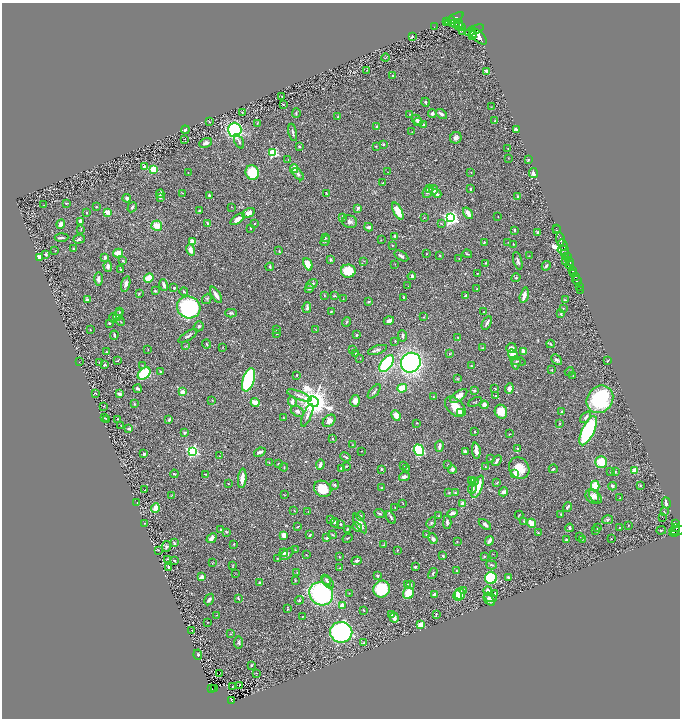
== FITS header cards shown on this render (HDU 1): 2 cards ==
NAXIS1  =                 1356
NAXIS2  =                 1432

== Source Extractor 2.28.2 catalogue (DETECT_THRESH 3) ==
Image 1356 x 1432 px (HDU 1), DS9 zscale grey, zoomed out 1/2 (1 PNG px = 2 x 2 image px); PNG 682 x 720 px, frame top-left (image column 1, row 1431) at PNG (2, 3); each listed source drawn as its Kron ellipse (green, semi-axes under 4 px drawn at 4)
Background 0.462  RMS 0.026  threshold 0.0775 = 3 sigma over >= 5 px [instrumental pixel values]
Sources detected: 512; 29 cannot appear on this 1/2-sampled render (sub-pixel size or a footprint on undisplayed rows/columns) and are neither listed nor drawn; the other 483 listed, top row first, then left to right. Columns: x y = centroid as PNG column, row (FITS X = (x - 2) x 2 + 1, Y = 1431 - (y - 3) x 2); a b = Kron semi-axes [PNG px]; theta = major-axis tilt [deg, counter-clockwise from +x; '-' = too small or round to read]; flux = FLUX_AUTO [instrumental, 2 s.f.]
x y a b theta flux
454 18 10 4 27 1700
452 21 5 1 - 400
447 22 3 1 - 210
455 23 4 2 - 670
459 23 4 3 - 890
434 27 2 1 - 1.4
460 27 6 3 -17 1300
474 30 10 3 22 1900
462 32 2 1 - 43
472 33 2 2 - 430
473 35 2 2 - 290
478 36 10 5 -42 2700
412 37 2 2 - 4.4
385 58 4 2 - 2.1
367 71 4 2 - 2
486 71 3 2 - 16
392 76 2 2 - 3.4
281 96 2 1 - 1.3
426 102 4 2 - 5.9
283 104 2 2 - 4.5
491 107 3 2 - 1.6
242 112 3 2 - 4.8
296 113 5 3 - 6.2
409 114 4 3 - 3.5
432 114 4 4 - 9.2
441 114 6 3 -38 17
338 117 3 2 - 3.9
417 120 5 3 - 14
495 121 2 2 - 2.7
209 122 3 2 - 2.6
418 122 4 3 - 11
257 123 3 2 - 2.1
423 125 3 2 - 5.2
377 127 4 3 - 8.5
516 129 4 3 - 13
185 130 4 3 - 9.4
235 130 7 6 - 670
293 132 9 2 -79 11
412 132 2 1 - 1.5
456 138 6 5 - 22
185 139 2 1 - 1.5
239 142 7 3 -64 8.7
206 143 7 4 22 17
383 144 3 3 - 5.7
299 146 2 2 - 13
376 146 3 2 - 4.3
508 148 2 2 - 2.2
273 153 3 3 - 400
508 158 3 2 - 1.6
288 160 3 2 - 2.1
528 160 3 2 - 3.5
144 167 4 3 - 15
153 169 4 3 - 120
294 169 4 3 - 77
388 172 2 2 - 1.8
188 173 2 2 - 1.6
252 173 7 6 - 230
471 173 2 2 - 2
533 173 5 3 - 18
298 174 7 4 -47 12
383 183 3 2 - 3.1
430 188 4 3 - 12
470 189 4 2 - 5.1
434 190 4 4 - 21
427 192 6 4 67 15
183 193 3 2 - 2.5
326 193 2 1 - 3.2
160 194 4 3 - 15
437 194 5 3 - 12
210 196 4 2 - 11
518 196 3 2 - 5.1
160 197 3 3 - 13
127 198 4 3 - 12
66 203 3 2 - 4.5
44 205 2 1 - 1.2
96 207 4 2 - 2.9
132 207 5 3 - 8.1
231 207 2 2 - 1.9
358 208 4 3 - 11
199 211 3 3 - 5.6
398 211 9 4 -63 82
107 212 4 2 - 69
87 213 2 2 - 3.8
249 213 7 4 29 37
468 213 6 3 -54 40
498 217 2 1 - 1.5
342 218 4 3 - 11
424 218 2 2 - 1.4
450 218 4 4 - 1600
237 219 8 4 36 28
80 221 3 3 - 13
350 222 7 6 - 18
208 223 4 2 - 12
61 224 5 4 - 21
255 224 3 2 - 3.7
441 224 3 2 - 3.3
157 226 5 5 - 52
369 227 4 2 - 13
251 228 3 2 - 4.5
556 228 2 1 - 17
81 229 4 2 - 3.1
514 230 4 2 - 7.8
557 230 2 1 - 16
538 233 2 2 - 58
395 236 3 2 - 7.9
61 237 7 2 3 9.3
325 238 3 2 - 3.6
79 239 6 4 17 9.1
560 239 7 4 -85 960
381 240 2 1 - 1.6
325 241 5 4 - 8.3
192 242 4 3 - 51
484 242 3 3 - 5.1
508 242 2 2 - 1.4
513 244 3 2 - 2.5
392 245 2 2 - 2.5
563 245 6 2 -65 830
73 249 2 2 - 3.7
190 250 5 4 - 39
563 250 6 2 -10 180
55 251 3 2 - 1.7
279 251 3 2 - 3.4
118 253 5 4 - 52
46 254 2 2 - 6.3
426 254 2 2 - 1.8
467 254 5 2 - 6.2
565 254 4 3 - 360
440 255 3 2 - 4
401 256 8 3 -31 12
529 256 2 2 - 1.6
40 257 4 3 - 51
105 257 3 3 - 17
567 257 4 2 - 210
459 259 3 1 - 1.4
330 260 4 3 - 7.5
123 261 3 2 - 5.3
364 261 2 2 - 2
518 261 9 3 -75 13
566 261 4 2 - 89
569 261 3 1 - 220
485 263 3 2 - 3.3
308 264 6 3 -66 97
395 264 2 2 - 1.9
570 265 4 3 - 580
108 266 5 3 - 17
546 266 5 3 - 13
270 267 4 2 - 7.1
121 270 4 2 - 5.6
573 270 4 2 - 1100
348 271 7 6 - 96
573 273 4 2 - 530
477 274 2 2 - 2.7
412 276 4 3 - 11
576 277 3 2 - 300
149 278 5 3 - 130
516 278 4 3 - 5.6
99 279 7 4 -89 17
577 281 5 2 - 540
126 284 8 4 75 16
312 284 6 4 35 10
164 285 6 2 -73 17
408 286 2 1 - 1.6
579 286 3 2 - 170
174 288 2 2 - 7.4
309 288 5 3 - 8.1
477 289 2 2 - 4.2
581 290 2 1 - 65
155 291 3 3 - 4.5
184 292 4 3 - 7.3
139 294 4 3 - 4.9
216 295 9 3 -59 31
466 295 3 2 - 5.1
524 295 8 3 76 31
324 296 3 2 - 3
334 296 3 2 - 6.2
403 297 3 2 - 4.2
87 299 2 2 - 33
207 299 5 4 - 6.9
343 299 2 2 - 1.6
565 300 3 2 - 3.7
368 302 4 2 - 4.9
189 307 12 11 - 640
307 308 5 3 - 12
563 308 3 2 - 1.7
331 311 4 2 - 3.7
120 312 4 3 - 4.6
484 312 2 2 - 2.6
231 313 6 3 -3 9.2
561 313 4 3 - 5.6
118 315 6 3 66 7.9
424 317 2 2 - 3.5
113 318 4 3 - 4.8
389 321 5 3 - 19
121 322 4 2 - 3.1
346 322 5 3 - 5.2
109 323 3 2 - 5.5
487 323 7 2 60 13
199 326 5 4 - 9.4
90 329 2 2 - 3.4
276 330 2 2 - 1.9
316 330 3 1 - 1.7
277 334 3 2 - 3.2
114 335 4 2 - 8.8
357 335 3 2 - 3.7
188 336 11 2 33 10
403 336 5 3 - 8
457 337 2 2 - 1.6
395 341 4 3 - 3.7
206 344 4 2 - 5.2
550 344 4 4 - 7.2
186 346 4 2 - 3.7
223 347 3 2 - 1.9
482 348 4 3 - 4.6
511 348 5 5 - 20
148 349 2 1 - 2.7
352 349 2 2 - 4.7
377 350 10 3 17 11
523 351 4 3 - 30
106 352 2 2 - 4.7
355 353 2 2 - 4.7
450 354 3 3 - 4.4
513 355 6 4 -54 48
360 358 2 2 - 1.9
118 360 2 2 - 3.6
557 360 6 4 -43 12
518 361 8 3 -14 8.5
607 361 3 2 - 2.9
79 362 2 1 - 24
99 362 2 1 - 1.3
411 363 10 9 - 1200
516 363 7 4 84 12
386 364 10 5 53 520
105 365 3 2 - 8.8
142 365 3 2 - 2.4
471 366 2 2 - 4
552 370 3 3 - 2.8
160 372 3 3 - 5.4
569 372 5 2 - 4.4
144 374 7 5 41 240
297 375 2 2 - 3.9
573 376 3 2 - 2.4
457 379 3 3 - 3.8
248 380 12 6 73 440
402 388 5 4 - 110
495 388 3 1 - 2.6
137 389 4 2 - 8.5
509 389 5 4 - 17
474 390 3 3 - 5.6
374 391 8 3 49 7.9
182 392 3 3 - 36
96 393 2 1 - 2.5
119 394 3 2 - 20
299 396 13 3 -21 18
459 396 10 5 36 40
496 396 4 3 - 5.5
434 397 3 2 - 3.1
600 399 14 12 50 450
212 400 3 2 - 2.1
292 401 5 3 - 15
355 401 6 4 75 24
313 402 6 5 - 8500
475 402 7 2 25 3.7
255 403 4 3 - 69
134 404 3 3 - 5.6
484 405 4 3 - 29
104 406 2 2 - 1.5
455 407 12 7 -43 70
297 411 7 5 -30 14
460 412 2 2 - 85
501 412 7 6 - 72
561 412 4 3 - 4.7
307 415 12 3 68 16
396 415 5 4 - 36
586 417 7 3 49 13
104 418 2 2 - 2.5
283 418 3 2 - 2.6
118 419 2 1 - 1.8
169 419 3 2 - 7.9
106 420 3 2 - 3.4
329 421 7 5 44 25
416 423 2 2 - 3
560 424 3 3 - 3
121 426 2 1 - 2.4
129 429 4 2 - 13
475 431 2 2 - 3.3
588 431 16 6 65 700
185 432 4 3 - 6.2
510 434 2 1 - 2.7
332 439 2 2 - 6.1
352 445 2 2 - 1.6
439 446 6 2 80 19
517 449 4 3 - 4.7
419 450 6 5 - 430
193 451 4 3 - 890
361 451 2 1 - 2.1
476 451 8 3 -84 32
260 452 6 3 22 19
465 452 3 3 - 9.8
144 454 4 3 - 9.5
219 456 2 1 - 1.4
346 457 5 2 - 6.8
490 459 2 2 - 1.4
497 461 6 2 59 12
269 462 3 2 - 2.1
601 462 6 5 - 97
278 464 4 2 - 4.1
447 464 3 1 - 1.4
320 465 5 2 - 22
404 465 3 2 - 3.6
346 466 3 2 - 2.8
284 467 4 2 - 2.4
485 467 2 2 - 2
406 468 3 2 - 3.6
519 468 11 9 -55 86
341 469 4 3 - 6.7
382 469 3 3 - 7.2
452 469 4 4 - 11
553 469 4 2 - 5.5
634 470 3 3 - 46
610 471 3 2 - 2.6
615 472 4 3 - 4.7
515 473 3 2 - 74
174 474 4 2 - 5
206 474 3 2 - 2.4
404 477 5 3 - 16
242 478 10 3 84 44
472 480 3 2 - 5.8
475 482 4 3 - 5.6
228 483 2 1 - 2.4
496 483 3 3 - 4.5
335 485 4 4 - 7.5
595 486 5 4 - 93
612 486 4 3 - 19
640 486 4 3 - 5.3
477 487 12 5 69 76
382 488 3 2 - 2.1
473 488 6 4 73 18
323 489 9 7 -33 100
144 490 2 1 - 1.5
503 492 4 4 - 12
449 493 4 3 - 4.4
455 493 3 3 - 7.2
172 495 3 2 - 2.2
284 495 3 2 - 2.2
592 496 8 6 -53 23
595 496 8 5 -49 24
620 498 2 2 - 1.9
137 502 3 1 - 1.5
666 503 5 3 - 16
403 504 2 2 - 2.1
463 504 2 2 - 67
395 507 3 3 - 4.4
568 507 5 2 - 11
155 508 5 4 - 45
294 510 3 2 - 1.9
308 512 2 2 - 1.6
664 512 3 1 - 2.3
452 513 5 3 - 19
380 514 5 3 - 6.7
519 515 4 2 - 3.9
561 515 3 2 - 4.1
360 516 4 3 - 6.6
439 516 3 2 - 2.4
391 517 7 3 -59 9.5
662 517 2 1 - 41
331 520 4 3 - 9.2
607 520 5 4 - 8.2
524 521 3 2 - 5.3
447 522 6 3 87 13
144 523 3 2 - 3
335 523 5 3 - 15
360 523 11 4 -58 30
431 523 6 3 58 7.8
532 523 5 3 - 88
341 524 3 3 - 4.5
485 524 7 3 -39 13
675 524 4 2 - 84
628 525 2 2 - 1.8
297 527 3 1 - 3.6
357 527 5 4 - 20
619 527 2 2 - 2.1
676 527 3 2 - 120
569 528 4 3 - 8.5
597 528 4 3 - 3.8
347 529 3 2 - 4
221 530 4 2 - 5.3
596 530 4 2 - 2.8
661 530 5 3 - 5.1
674 530 5 3 - 400
677 531 8 3 22 270
227 532 4 3 - 4.7
538 533 2 2 - 4.5
284 535 4 3 - 37
310 535 3 2 - 7
333 535 4 3 - 4.8
426 535 3 2 - 5.5
579 536 2 2 - 5.3
211 538 5 3 - 26
327 538 4 3 - 5.1
347 538 5 2 - 3.9
433 539 5 4 - 18
582 539 2 1 - 1.5
611 539 2 1 - 1.4
566 540 3 2 - 9.1
489 541 5 2 - 24
457 542 3 2 - 2.6
174 543 4 2 - 6.2
234 544 3 2 - 3
384 545 3 2 - 2.4
166 546 5 4 - 11
158 550 2 2 - 2.1
295 550 3 2 - 2.5
398 550 2 1 - 2.1
284 553 4 3 - 16
287 554 8 4 38 9.9
493 554 2 1 - 1.7
306 555 2 1 - 3
443 556 3 2 - 6.3
484 556 3 2 - 5
339 557 3 2 - 2.7
277 558 2 2 - 2.2
167 559 2 2 - 1.8
175 561 2 2 - 13
357 561 5 2 - 9
212 563 3 2 - 1.9
233 565 3 2 - 2.7
491 565 5 3 - 5.6
168 567 2 2 - 8.9
415 567 2 2 - 8.1
340 568 3 2 - 2.7
456 570 2 2 - 1.9
297 572 3 2 - 2.8
235 573 3 2 - 1.6
433 573 6 3 59 6.9
377 575 3 3 - 6.3
202 577 4 3 - 32
491 578 6 6 - 450
509 578 3 2 - 8.5
295 580 3 2 - 2.9
326 580 5 4 - 8.8
260 582 3 2 - 7.6
328 582 7 4 -49 18
407 584 4 2 - 5.8
411 584 3 2 - 4.1
382 589 9 8 - 200
463 590 4 3 - 5.1
488 591 5 3 - 41
349 593 2 2 - 2.4
409 593 6 5 - 94
321 594 12 11 - 740
460 594 6 5 - 56
494 594 4 3 - 7.6
434 595 3 3 - 20
458 596 5 4 - 94
490 597 7 3 -24 10
238 598 3 2 - 4.2
209 599 6 4 59 11
299 600 4 4 - 6.2
489 600 7 4 -51 27
342 605 2 2 - 95
287 609 4 1 - 4.9
363 610 4 2 - 3.7
392 614 4 3 - 7.1
436 614 3 1 - 4.3
216 615 2 2 - 2.4
302 617 3 2 - 1.6
394 618 5 3 - 31
208 622 2 1 - 1.6
420 625 4 3 - 54
192 630 2 1 - 1.4
341 632 11 10 - 900
230 634 2 2 - 2.1
239 643 6 4 84 8.9
364 643 3 3 - 6.1
198 655 5 3 - 5.1
251 665 2 2 - 5.7
257 673 2 1 - 1.2
219 674 2 1 - 50
240 685 3 1 - 46
232 687 2 2 - 1.6
212 689 3 2 - 55
214 689 3 1 - 6.9
232 700 4 3 - 71
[29 sub-pixel or undisplayed-footprint detections neither listed nor drawn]